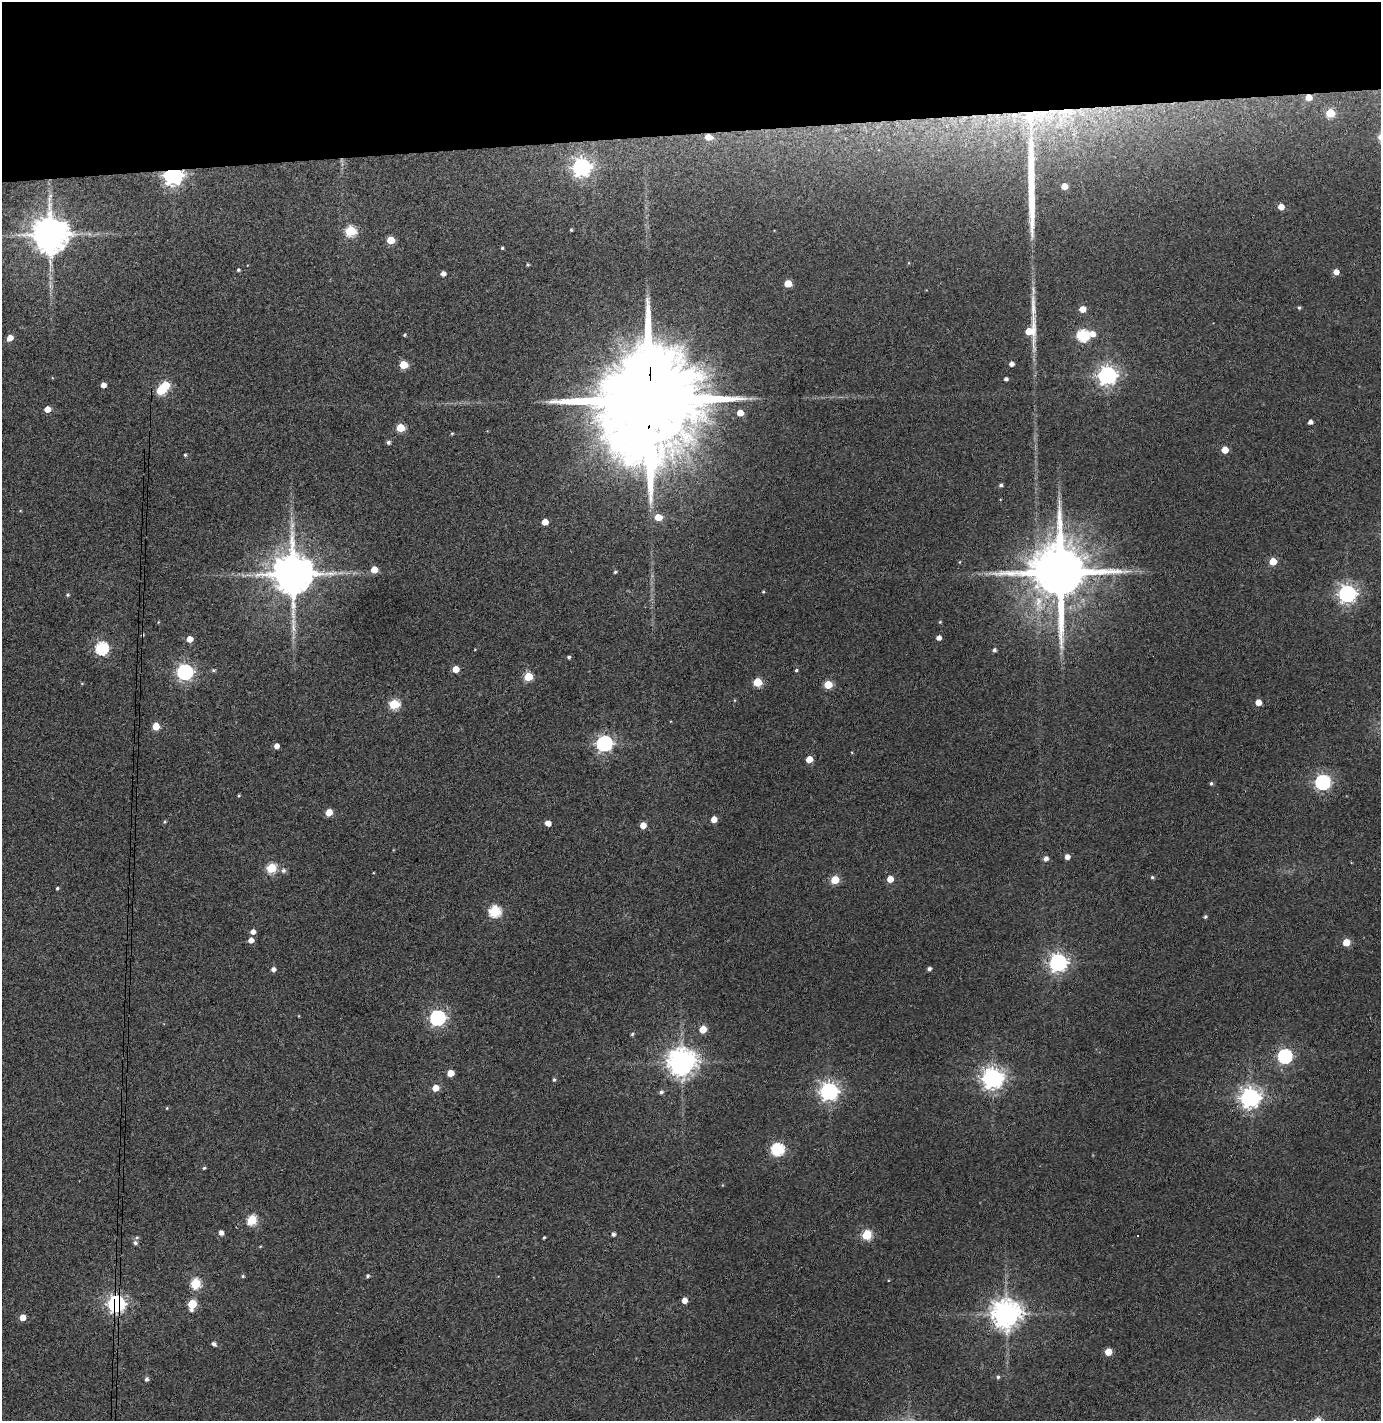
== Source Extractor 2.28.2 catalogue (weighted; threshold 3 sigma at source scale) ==
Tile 2 of 3 x 3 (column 2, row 1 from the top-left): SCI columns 1458-2836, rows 2896-4314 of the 4296 x 4373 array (HDU 1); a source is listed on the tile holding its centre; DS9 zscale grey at full resolution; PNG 1383 x 1423 px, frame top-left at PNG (2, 2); no overlay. Shown black and unused: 9% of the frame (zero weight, under 3 of 4 exposures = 6% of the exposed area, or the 3 px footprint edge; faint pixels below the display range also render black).
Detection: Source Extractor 2.28.2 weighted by HDU 2 'WHT'; one run over the whole footprint, this tile lists its part. Background 0.0883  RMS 0.0062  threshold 0.0277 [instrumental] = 3 sigma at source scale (4.5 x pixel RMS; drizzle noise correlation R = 1.50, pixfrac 1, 0.05/0.05 arcsec/px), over >= 5 px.
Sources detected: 140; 1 too faint to see at this stretch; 1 inside a brighter object's white glare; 2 cosmic-ray / hot-pixel residue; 2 long thin detections or spike segments (spike, bleed or trail) — not listed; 2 inside a brighter listed object's ellipse — not listed separately; the other 132 listed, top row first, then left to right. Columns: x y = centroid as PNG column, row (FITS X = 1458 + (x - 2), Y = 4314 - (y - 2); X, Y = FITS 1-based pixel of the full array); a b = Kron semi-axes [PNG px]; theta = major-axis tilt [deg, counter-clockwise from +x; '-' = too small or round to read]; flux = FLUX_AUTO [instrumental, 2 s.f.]
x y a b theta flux
1309 97 6 5 - 7.2
1063 112 22 17 -12 22
1330 113 5 5 - 24
1030 117 26 18 84 25
708 137 9 6 -13 7.4
581 167 7 7 - 300
173 175 7 6 - 350
1064 186 5 4 - 6.9
1281 207 5 5 - 5.9
571 230 3 3 - 0.72
351 231 6 5 - 47
50 234 10 10 - 1800
391 240 5 5 - 17
502 248 3 3 - 0.7
528 264 3 3 - 0.82
238 270 4 4 - 1
1336 272 5 4 - 5
443 273 4 4 - 3.2
788 284 5 5 - 14
1299 308 4 4 - 0.93
1082 309 5 4 - 7.9
1031 328 48 12 85 23
1092 334 6 5 - 5.3
404 335 4 4 - 0.75
1083 335 6 6 - 74
10 338 6 4 40 5.5
1011 364 4 4 - 3.2
403 365 5 5 - 20
1107 375 7 7 - 330
1006 379 4 4 - 1.8
103 385 4 4 - 4.1
161 390 5 5 - 27
649 402 38 22 86 25000
47 409 5 4 - 6.4
740 413 5 4 - 8.5
1310 422 4 4 - 2.6
400 428 5 5 - 23
452 433 4 3 - 0.7
388 442 5 4 - 1.6
1225 450 5 5 - 9.4
185 455 3 3 - 0.78
1001 485 4 4 - 1.3
658 517 6 5 - 9.7
545 522 5 4 - 7.8
292 526 13 6 80 3.6
1273 561 5 5 - 13
959 562 5 3 - 0.52
374 570 5 5 - 10
615 572 4 4 - 0.9
1060 572 17 14 -89 5400
292 574 11 11 - 2600
763 592 4 3 - 0.64
1347 594 7 7 - 280
67 595 4 4 - 1
940 622 4 4 - 0.62
939 638 4 4 - 3.6
190 639 5 4 - 7.2
101 648 6 6 - 86
475 649 4 2 - 0.41
994 650 5 4 - 1.4
569 657 4 4 - 1.1
456 669 5 5 - 9
213 670 5 4 - 1
796 670 4 3 - 0.83
185 672 6 6 - 200
528 677 5 5 - 26
757 682 5 5 - 24
82 683 5 3 - 0.5
828 685 5 5 - 22
1258 702 5 5 - 6.5
394 704 6 5 - 40
156 726 5 5 - 13
604 743 7 6 - 190
276 746 4 4 - 4.4
809 759 5 4 - 12
1323 782 6 6 - 170
1211 783 5 4 - 1.1
239 796 4 3 - 0.71
329 812 5 5 - 12
714 819 5 4 - 7.3
165 822 5 4 - 0.75
548 823 5 4 - 4.6
643 825 5 4 - 7.4
1067 857 5 5 - 3.4
1046 859 5 5 - 2.7
271 868 5 5 - 40
283 870 6 6 - 2
1152 877 4 4 - 0.93
890 879 5 5 - 7.1
835 880 5 5 - 21
57 888 4 3 - 0.92
495 911 6 6 - 62
1205 917 4 4 - 1.1
253 932 5 5 - 3.5
251 940 5 4 - 4.2
1346 942 5 5 - 13
1058 962 7 7 - 290
273 969 5 5 - 2.6
929 969 4 4 - 1.7
437 1018 6 6 - 180
703 1029 5 5 - 13
632 1034 4 4 - 0.94
1285 1056 6 6 - 130
681 1062 9 8 - 840
450 1073 5 5 - 11
992 1078 7 7 - 450
554 1080 5 4 - 0.97
435 1088 5 5 - 8.7
829 1091 7 7 - 300
661 1092 6 5 - 1.5
1250 1098 7 7 - 400
167 1108 4 4 - 0.59
777 1149 6 6 - 89
204 1168 4 4 - 0.85
252 1220 6 5 - 37
221 1233 4 4 - 3.2
613 1234 4 4 - 1.7
867 1235 5 5 - 40
544 1237 3 2 - 0.66
135 1243 6 6 - 1.5
243 1276 5 4 - 0.75
368 1276 4 4 - 1.2
195 1283 6 5 - 41
684 1300 5 4 - 4.9
116 1304 7 7 - 260
192 1304 6 5 - 22
1006 1314 9 8 - 950
23 1317 5 4 - 7.7
214 1344 7 5 -42 1.6
1108 1352 5 5 - 11
998 1377 5 5 - 1.1
146 1379 6 5 - 1.6
Overlapping masked pixels (flux is a lower limit): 7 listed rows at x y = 1309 97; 1063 112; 1030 117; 708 137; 173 175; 649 402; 116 1304